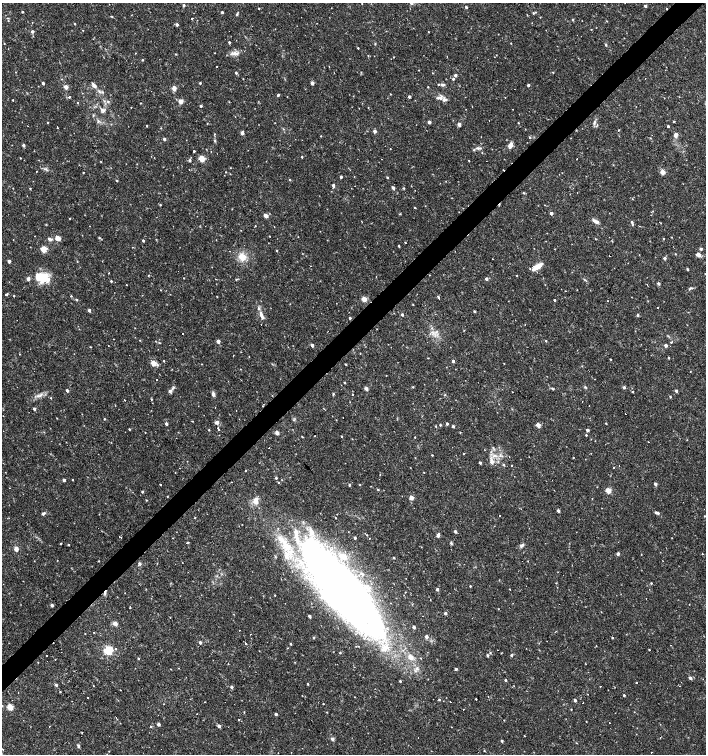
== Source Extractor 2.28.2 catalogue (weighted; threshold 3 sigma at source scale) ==
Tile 10 of 4 x 4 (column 2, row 3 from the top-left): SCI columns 1620-3027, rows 1505-3007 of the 5991 x 6017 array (HDU 1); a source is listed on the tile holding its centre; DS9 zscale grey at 2 x 2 block average (1 PNG px = mean of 2 x 2 image px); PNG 708 x 756 px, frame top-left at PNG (2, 3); no overlay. Shown black and unused: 4% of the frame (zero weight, under 2 of 3 exposures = <1% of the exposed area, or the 3 px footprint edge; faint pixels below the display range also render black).
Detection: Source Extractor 2.28.2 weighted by HDU 2 'WHT'; one run over the whole footprint, this tile lists its part. Background 0.0173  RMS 0.0019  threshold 0.00854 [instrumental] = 3 sigma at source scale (4.5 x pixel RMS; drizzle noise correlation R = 1.50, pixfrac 1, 0.0396/0.0396 arcsec/px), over >= 5 px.
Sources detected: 442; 3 inside a brighter object's white glare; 37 cosmic-ray / hot-pixel residue — not listed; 14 inside a brighter listed object's ellipse — not listed separately; the other 388 listed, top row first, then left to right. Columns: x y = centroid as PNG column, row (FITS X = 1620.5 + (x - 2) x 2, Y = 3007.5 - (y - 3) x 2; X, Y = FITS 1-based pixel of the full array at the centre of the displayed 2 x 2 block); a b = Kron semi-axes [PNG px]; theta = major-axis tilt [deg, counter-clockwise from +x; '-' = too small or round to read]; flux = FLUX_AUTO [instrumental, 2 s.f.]
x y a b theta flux
362 4 2 2 - 0.16
184 5 2 2 - 0.81
645 6 2 2 - 1.3
466 7 2 2 - 0.91
259 8 2 2 - 0.38
22 12 2 2 - 0.48
222 12 2 2 - 0.88
533 13 2 2 - 0.4
237 14 4 3 - 0.57
527 15 2 2 - 0.27
112 16 3 2 - 0.31
540 17 2 2 - 0.17
192 18 2 2 - 0.61
572 19 3 2 - 0.44
8 21 3 3 - 0.43
32 22 2 2 - 0.17
74 24 2 2 - 0.42
177 24 2 2 - 1.5
83 30 2 2 - 0.16
32 31 3 2 - 1.3
428 32 2 2 - 0.19
229 42 2 2 - 0.8
4 43 2 2 - 0.22
375 43 3 2 - 0.28
511 43 3 2 - 0.17
256 45 2 2 - 0.18
606 45 4 3 - 0.5
358 48 2 2 - 0.34
135 53 2 2 - 0.29
214 53 2 2 - 0.15
234 53 11 5 -4 2.3
176 54 3 3 - 0.29
368 55 3 2 - 0.27
393 57 2 2 - 0.19
447 57 2 2 - 0.24
142 60 2 2 - 0.4
329 66 2 2 - 0.13
15 72 2 2 - 0.19
553 72 2 2 - 0.28
236 73 3 2 - 0.62
433 73 3 2 - 0.2
455 75 2 2 - 1.3
243 79 2 2 - 0.19
453 79 3 2 - 0.71
43 83 2 2 - 1.1
200 83 2 2 - 0.54
312 83 3 2 - 1.7
94 85 7 5 -48 1.6
442 85 5 4 - 0.99
528 85 2 2 - 1.1
66 87 3 2 - 3.3
428 87 2 2 - 0.27
174 88 3 2 - 6
390 94 2 2 - 0.25
278 95 2 2 - 0.79
409 96 2 2 - 1.5
69 97 3 2 - 0.49
439 98 9 5 21 1.7
664 98 2 2 - 0.17
13 100 2 2 - 0.27
181 101 3 2 - 5.7
108 102 4 3 - 0.57
78 103 2 2 - 0.39
140 103 2 2 - 0.26
201 106 2 2 - 0.79
131 107 2 2 - 0.2
368 107 2 2 - 0.21
512 109 2 2 - 0.29
103 110 7 6 - 1.4
93 115 4 3 - 0.49
489 120 2 2 - 0.4
98 121 4 3 - 0.62
674 121 2 2 - 0.49
47 122 2 2 - 0.27
429 122 2 2 - 2
518 123 2 2 - 0.25
594 123 7 3 82 1.1
459 124 2 2 - 2.8
147 125 2 2 - 0.39
668 126 2 2 - 0.73
57 127 2 2 - 0.25
161 128 2 2 - 0.22
619 130 2 2 - 0.2
375 131 2 2 - 2.4
242 133 2 2 - 3
675 135 5 4 - 1.7
321 136 2 2 - 0.24
529 137 3 3 - 0.43
164 139 3 2 - 1.2
215 141 4 3 - 0.44
23 145 3 2 - 1.3
510 145 5 3 - 3
479 148 6 3 8 0.91
390 149 2 2 - 0.2
194 151 2 2 - 1.4
482 153 2 2 - 0.19
302 157 2 2 - 0.45
20 158 2 2 - 0.24
202 159 3 3 - 13
577 159 2 2 - 1
190 160 3 3 - 0.8
469 161 2 2 - 0.27
101 162 3 2 - 0.21
36 171 2 2 - 0.34
83 172 2 2 - 0.36
226 172 2 2 - 0.17
663 172 3 2 - 6.3
341 177 2 2 - 0.82
387 177 2 2 - 0.46
290 179 3 2 - 0.39
117 180 3 2 - 0.37
333 185 2 2 - 1.5
13 188 2 2 - 0.14
30 188 2 2 - 0.34
393 188 2 2 - 1.9
403 188 3 3 - 0.4
524 193 3 3 - 0.43
160 205 2 2 - 0.44
415 208 2 2 - 0.35
651 212 3 2 - 0.59
551 213 2 2 - 1.7
266 216 3 2 - 3.7
70 218 2 2 - 0.22
595 221 8 3 -25 1.9
632 222 4 3 - 0.75
659 222 2 2 - 0.47
255 226 2 2 - 0.21
547 233 2 2 - 0.13
269 236 2 2 - 0.23
671 237 2 2 - 0.22
57 238 7 6 - 2.2
49 239 6 4 -22 1.1
595 239 3 2 - 0.23
663 239 2 2 - 0.26
143 241 3 2 - 0.63
405 243 2 2 - 0.36
399 246 2 2 - 0.48
44 249 3 3 - 14
701 249 3 2 - 0.99
277 251 2 2 - 0.36
675 254 3 2 - 0.25
698 254 5 4 - 1.9
610 255 2 2 - 2.1
242 257 8 7 - 5.3
664 258 2 2 - 1.4
9 261 2 2 - 2.1
310 266 2 2 - 0.68
537 266 13 4 33 4.9
687 269 4 2 - 0.43
108 273 2 2 - 0.24
148 275 2 2 - 0.24
517 275 2 2 - 0.22
45 277 12 10 -81 6
183 278 2 2 - 0.17
28 279 3 2 - 2.3
216 279 3 2 - 0.37
486 279 2 2 - 1.4
236 280 3 3 - 0.36
585 280 4 2 - 0.43
111 281 2 2 - 0.55
9 282 2 2 - 0.26
658 283 3 3 - 1.1
126 285 2 2 - 0.17
690 289 5 2 - 0.54
160 290 2 2 - 0.18
6 294 4 2 - 0.54
14 296 2 2 - 0.35
71 296 3 2 - 0.27
438 297 3 2 - 3.3
76 299 3 2 - 0.55
364 299 3 2 - 8.3
554 300 2 2 - 2.5
607 301 2 2 - 0.18
413 304 2 2 - 0.25
657 308 2 2 - 0.88
89 310 2 2 - 1.8
474 311 2 2 - 0.58
261 315 13 5 -67 2.5
402 315 2 2 - 0.77
638 315 2 2 - 0.91
350 318 2 2 - 0.78
525 325 2 2 - 0.53
182 334 2 2 - 0.79
140 340 2 2 - 0.16
218 341 2 2 - 3.4
546 341 2 2 - 0.35
671 342 3 2 - 0.7
312 345 2 2 - 1.6
666 345 2 2 - 1.8
108 346 2 2 - 0.14
90 347 3 2 - 0.22
19 354 3 2 - 0.17
233 355 2 2 - 0.18
428 358 2 2 - 0.21
668 358 2 2 - 0.48
610 359 2 2 - 0.3
164 361 2 2 - 0.29
453 361 2 2 - 1.3
153 363 3 3 - 7.9
345 364 2 2 - 0.39
157 365 3 3 - 0.55
690 371 2 2 - 0.15
386 375 2 2 - 0.2
157 379 2 2 - 0.42
345 382 2 2 - 0.39
413 387 3 3 - 0.37
585 387 4 3 - 0.48
624 387 3 2 - 1.1
173 388 7 3 46 0.72
366 389 2 2 - 3.4
67 390 2 2 - 1.4
170 391 4 4 - 1.2
676 391 2 2 - 1.4
632 392 2 2 - 0.51
213 394 5 4 - 1.3
333 394 3 3 - 0.4
352 394 2 2 - 6.5
39 395 13 3 22 2
670 397 3 2 - 0.41
51 398 2 2 - 0.27
152 399 2 2 - 0.37
124 400 2 2 - 0.22
115 405 3 2 - 0.2
589 405 2 2 - 0.61
34 409 2 2 - 1.5
236 411 2 2 - 0.36
104 419 2 2 - 0.47
294 420 3 2 - 0.34
192 421 2 2 - 0.2
217 422 2 2 - 3.4
166 423 2 2 - 1.5
447 423 3 2 - 0.78
606 423 2 2 - 0.37
440 425 2 2 - 0.52
538 425 2 2 - 5.6
453 426 2 2 - 0.97
436 427 2 2 - 0.33
129 429 2 2 - 0.4
218 429 2 2 - 5.1
209 430 2 2 - 0.27
587 430 2 2 - 1.6
145 432 2 2 - 0.15
460 432 2 2 - 0.24
277 433 2 2 - 3
586 435 2 2 - 0.32
341 436 2 2 - 0.31
302 437 2 2 - 0.35
415 437 2 2 - 0.24
687 440 2 2 - 0.17
648 442 2 2 - 0.26
493 448 7 2 -61 0.59
463 454 2 2 - 0.22
432 455 2 2 - 0.33
573 458 2 2 - 0.22
498 461 3 2 - 0.38
492 462 5 3 - 2.5
480 463 2 2 - 1
504 465 3 3 - 0.44
613 468 2 2 - 0.21
245 471 2 2 - 0.4
175 472 2 2 - 0.19
424 472 2 2 - 0.18
380 475 2 2 - 0.51
276 478 3 3 - 0.5
64 480 2 2 - 1.5
72 480 2 2 - 1.4
278 482 2 2 - 0.28
655 484 2 2 - 1.6
161 485 2 2 - 1.8
349 485 3 2 - 0.52
360 485 2 2 - 0.27
378 489 3 2 - 0.42
608 490 3 2 - 9.8
142 492 2 2 - 0.68
167 496 2 2 - 0.24
411 498 2 2 - 4.2
146 500 2 2 - 0.28
256 500 7 4 -82 3.4
558 511 2 2 - 1.4
43 513 5 3 - 0.93
657 513 6 3 -18 0.91
704 516 3 2 - 0.25
195 518 3 2 - 0.26
455 531 2 2 - 1.3
367 535 2 2 - 0.23
438 535 3 2 - 2
119 536 2 2 - 0.64
355 538 2 2 - 0.99
369 538 2 2 - 0.62
281 539 13 7 -44 4.9
188 542 2 2 - 0.5
451 543 4 3 - 0.51
61 544 2 2 - 0.74
69 545 2 2 - 2.5
522 545 6 4 46 0.97
16 549 6 5 - 1.9
702 553 2 2 - 1.2
618 554 2 2 - 1.9
641 554 2 2 - 0.16
287 557 9 5 -87 3.1
394 558 2 2 - 0.47
99 561 2 2 - 0.23
140 563 2 2 - 1.9
413 578 2 2 - 0.16
556 583 2 2 - 0.23
651 583 3 2 - 0.36
470 586 2 2 - 0.34
526 586 2 2 - 0.74
437 589 2 2 - 1.4
510 589 2 2 - 0.33
105 592 6 3 72 0.87
344 593 94 35 -55 310
275 595 2 2 - 0.25
646 599 2 2 - 0.14
52 605 2 2 - 1.4
130 607 2 2 - 2.2
601 612 2 2 - 0.15
445 613 2 2 - 1.4
309 616 2 2 - 1.2
170 618 2 2 - 0.28
115 623 3 3 - 2.9
414 627 2 2 - 1.4
94 632 2 2 - 0.25
85 634 2 2 - 0.36
426 637 3 2 - 2.1
314 638 3 2 - 0.61
612 638 2 2 - 0.42
200 642 2 2 - 1.5
246 643 2 2 - 0.93
290 644 3 2 - 0.45
596 646 3 2 - 0.17
288 648 2 2 - 0.89
116 649 2 2 - 0.69
108 650 3 3 - 42
498 650 2 2 - 0.21
649 650 2 2 - 0.93
340 653 3 2 - 0.38
490 653 3 3 - 0.45
487 655 2 2 - 0.99
511 655 3 3 - 0.48
410 657 9 5 -68 2.7
138 658 3 2 - 0.36
55 660 2 2 - 0.4
38 662 2 2 - 0.16
417 668 5 4 - 1.3
456 669 2 2 - 1.2
690 678 3 2 - 1.8
505 680 2 2 - 0.8
400 681 2 2 - 0.59
307 684 2 2 - 0.35
56 685 3 3 - 0.94
93 686 2 2 - 0.17
600 686 2 2 - 0.76
231 687 3 2 - 1.3
485 691 2 2 - 0.41
60 692 2 2 - 0.32
624 695 2 2 - 0.61
88 697 2 2 - 0.2
476 699 2 2 - 1.4
439 700 3 2 - 0.44
575 700 2 2 - 1.3
205 702 2 2 - 0.23
163 704 2 2 - 0.25
323 704 2 2 - 4.3
2 705 3 3 - 0.32
10 707 3 3 - 13
571 709 2 2 - 0.24
244 712 4 2 - 0.29
327 712 2 2 - 0.2
276 714 2 2 - 1.4
238 720 2 2 - 1.8
504 720 2 2 - 0.2
586 721 2 2 - 0.21
609 723 2 2 - 0.24
159 724 3 2 - 1.5
151 726 2 2 - 1
219 726 3 2 - 1.8
82 733 2 2 - 0.25
524 736 2 2 - 0.26
418 738 2 2 - 3
332 739 3 2 - 2.1
502 741 3 3 - 0.51
576 743 2 2 - 0.2
78 746 3 3 - 1.1
161 749 2 2 - 0.68
109 751 2 2 - 0.24
484 751 2 2 - 0.27
651 752 2 2 - 0.29
Overlapping masked pixels (flux is a lower limit): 2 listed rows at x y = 610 255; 105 592
Isophote crosses this tile's border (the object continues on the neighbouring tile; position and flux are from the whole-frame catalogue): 1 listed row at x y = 2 705
Diffuse or blended objects may show on this block-average render without a row.